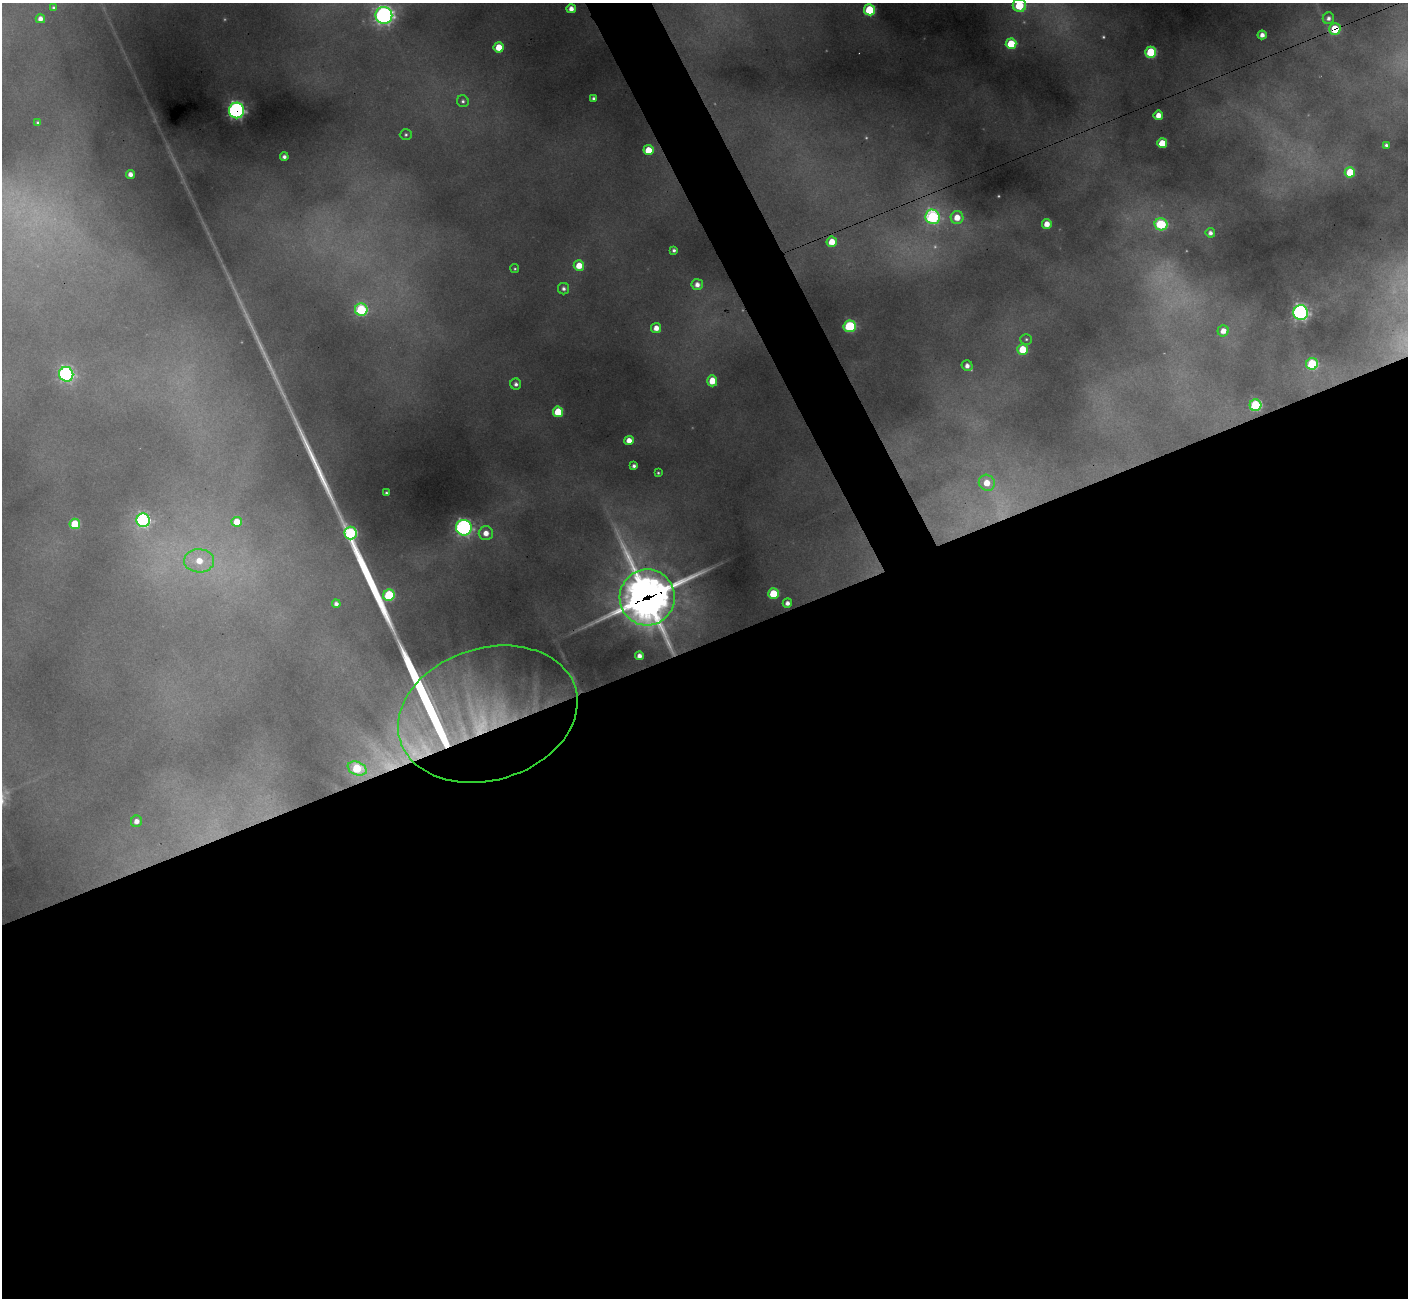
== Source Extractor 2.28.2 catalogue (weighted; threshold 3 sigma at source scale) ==
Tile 15 of 4 x 4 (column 3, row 4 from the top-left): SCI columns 2818-4223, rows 287-1582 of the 5630 x 5619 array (HDU 1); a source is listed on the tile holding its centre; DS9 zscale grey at full resolution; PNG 1410 x 1300 px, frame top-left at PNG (2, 3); each listed source drawn as its Kron ellipse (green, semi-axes under 4 px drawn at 4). Shown black and unused: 53% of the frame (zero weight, under 3 of 4 exposures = <1% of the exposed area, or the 3 px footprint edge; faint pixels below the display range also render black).
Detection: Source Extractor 2.28.2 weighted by HDU 2 'WHT'; one run over the whole footprint, this tile lists its part. Background 0.448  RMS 0.015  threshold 0.0664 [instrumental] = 3 sigma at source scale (4.5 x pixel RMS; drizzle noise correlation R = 1.50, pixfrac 1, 0.05/0.05 arcsec/px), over >= 5 px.
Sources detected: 87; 13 too faint to see at this stretch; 3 long thin detections or spike segments (spike, bleed or trail) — neither listed nor drawn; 1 inside a brighter listed object's ellipse — not listed separately; the other 70 listed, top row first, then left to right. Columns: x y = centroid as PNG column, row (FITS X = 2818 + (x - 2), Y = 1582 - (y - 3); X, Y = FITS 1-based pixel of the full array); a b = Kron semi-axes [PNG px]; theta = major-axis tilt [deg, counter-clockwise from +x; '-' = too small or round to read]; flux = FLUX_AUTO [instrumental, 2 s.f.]
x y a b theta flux
1019 5 7 6 - 150
53 7 4 4 - 3.5
571 9 4 4 - 15
869 10 5 5 - 150
384 15 8 8 - 930
1328 18 6 5 - 7.5
40 19 4 4 - 13
1335 29 6 5 - 86
1262 35 4 4 - 14
1011 44 5 5 - 94
499 47 5 5 - 51
1151 52 5 5 - 190
593 98 4 4 - 5
463 101 6 5 - 4.9
236 110 8 7 - 630
1158 115 5 4 - 23
38 123 4 4 - 3.8
406 135 6 5 - 4.1
1162 143 5 5 - 69
1386 145 4 4 - 4.6
648 150 5 5 - 52
284 157 4 4 - 8
1350 172 5 5 - 88
130 174 4 4 - 14
933 217 7 7 - 450
957 218 6 6 - 37
1047 224 5 5 - 26
1161 224 6 6 - 200
1210 233 5 4 - 9.4
832 242 5 5 - 36
674 250 4 4 - 5.3
579 266 5 5 - 40
515 269 4 4 - 2.8
697 285 5 5 - 14
564 289 6 5 - 7.7
361 310 6 6 - 280
1301 313 7 7 - 640
850 326 6 5 - 250
656 328 5 5 - 21
1223 331 5 5 - 23
1026 339 6 5 - 3.6
1023 349 5 5 - 82
1312 364 6 6 - 200
967 366 5 5 - 13
66 374 7 7 - 520
712 381 5 5 - 46
516 384 5 5 - 8.1
1255 405 6 6 - 250
558 412 5 5 - 92
629 440 5 4 - 23
634 466 4 4 - 6.8
658 473 3 3 - 2.8
987 483 8 7 - 39
386 493 3 3 - 3.6
143 520 7 6 - 470
237 522 5 5 - 42
75 524 5 5 - 88
464 528 8 8 - 630
350 533 6 6 - 300
486 533 7 7 - 24
199 561 15 11 -1 48
773 594 5 5 - 92
389 595 6 5 - 190
647 597 28 27 - 5400
787 603 5 4 - 12
336 604 4 4 - 8.2
639 656 4 4 - 13
488 714 92 66 17 550
357 769 10 6 -23 140
136 821 6 5 - 16
Overlapping masked pixels (flux is a lower limit): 5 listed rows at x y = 1335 29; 236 110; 647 597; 488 714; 357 769
Isophote crosses this tile's border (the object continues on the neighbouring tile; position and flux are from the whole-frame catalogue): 2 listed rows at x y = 1019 5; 384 15